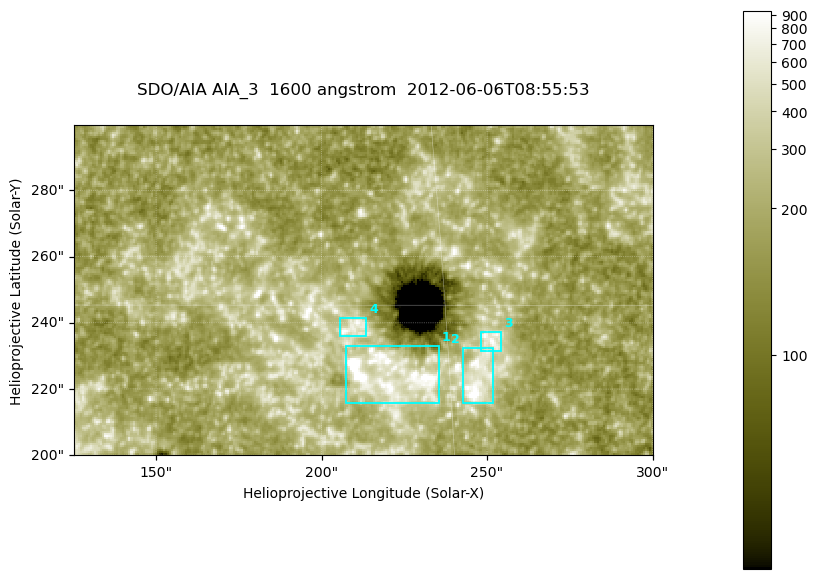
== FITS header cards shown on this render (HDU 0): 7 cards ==
TELESCOP= 'SDO/AIA '
INSTRUME= 'AIA_3   '
WAVELNTH=                 1600
WAVEUNIT= 'angstrom'
DATE-OBS= '2012-06-06T08:55:53.12'
CTYPE1  = 'HPLN-TAN'
CTYPE2  = 'HPLT-TAN'

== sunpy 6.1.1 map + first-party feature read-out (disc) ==
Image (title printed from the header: SDO/AIA AIA_3  1600 angstrom  2012-06-06T08:55:53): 287 x 164 px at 0.609 arcsec/px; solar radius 946 arcsec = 1552 px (partial field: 0.6% of the solar disc is inside the frame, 100% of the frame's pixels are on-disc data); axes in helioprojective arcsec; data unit not stated in the header (colour bar unlabelled)
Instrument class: DISC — disc imager (sunpy class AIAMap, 1600 A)
Bright regions (active regions / flare kernels): reference = the on-disc median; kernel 3 px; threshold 5 sigma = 342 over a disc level ~186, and >= 1.15x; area >= 47 px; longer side >= 3 px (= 1.8 arcsec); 4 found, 4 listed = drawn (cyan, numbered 1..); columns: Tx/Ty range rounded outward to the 2 arcsec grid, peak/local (2 s.f.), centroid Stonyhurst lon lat
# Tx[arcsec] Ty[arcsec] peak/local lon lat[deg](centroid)
1 206..236 216..234 9.3 +14 +14
2 242..252 216..232 6.5 +16 +14
3 248..256 230..238 4.3 +16 +14
4 204..214 236..242 4.3 +13 +15